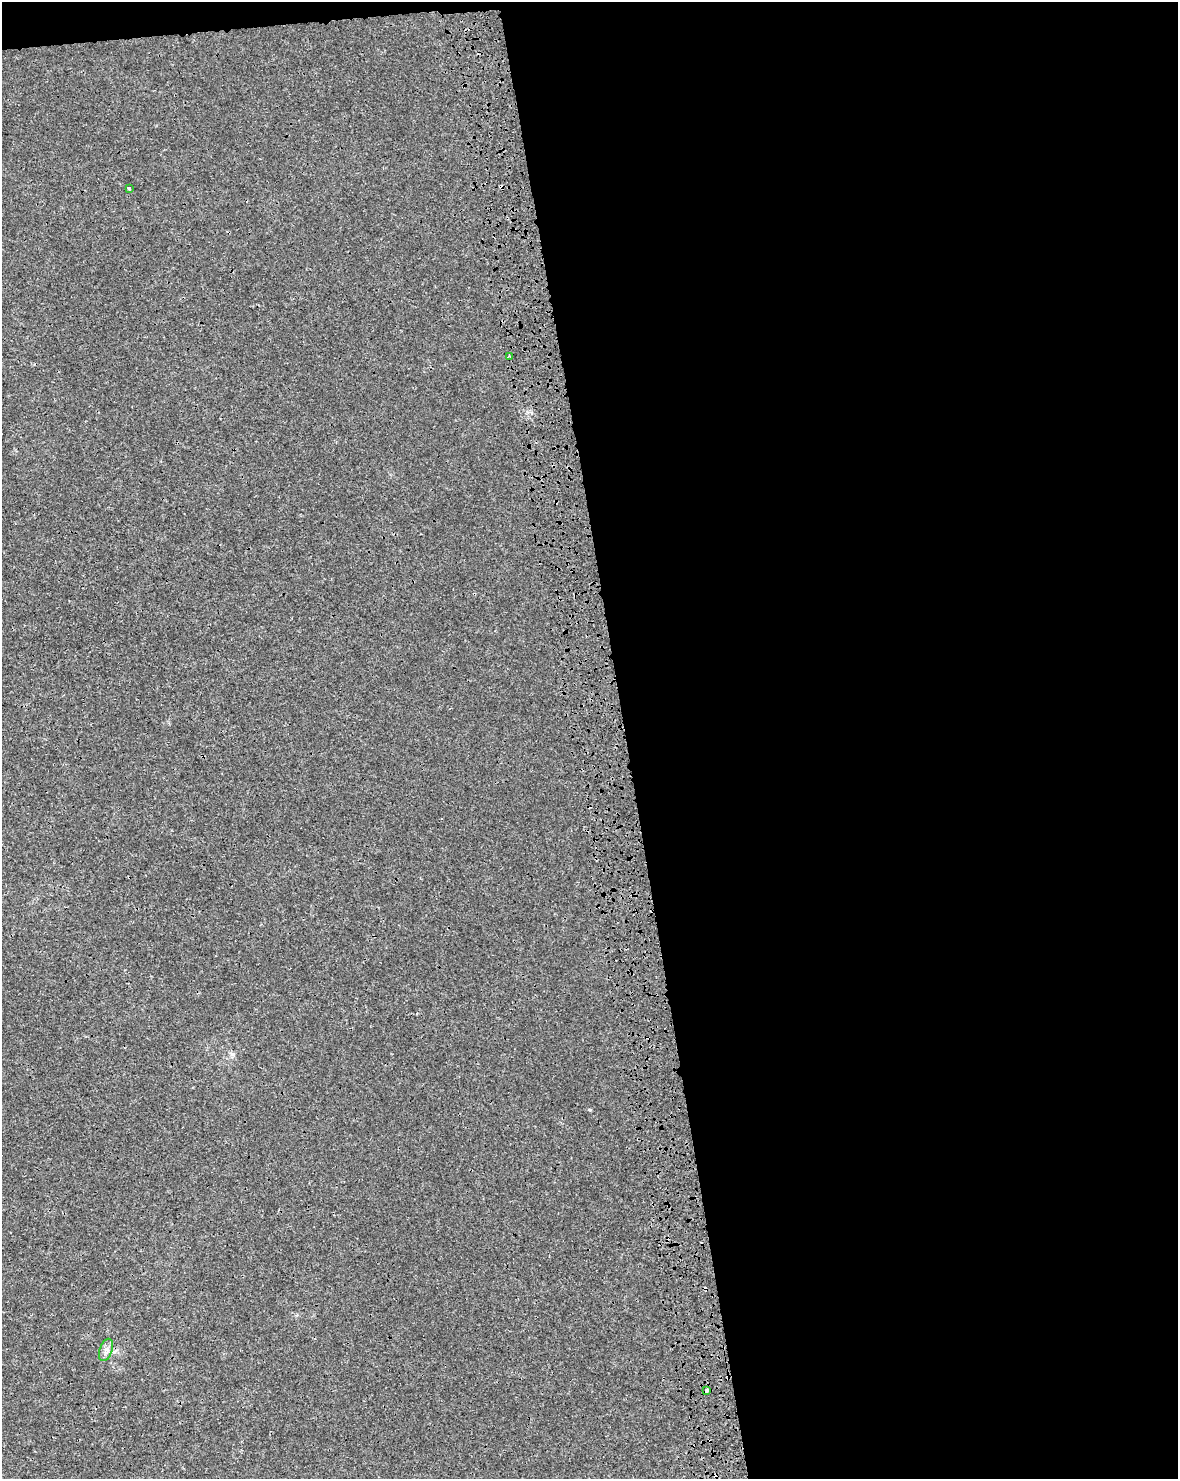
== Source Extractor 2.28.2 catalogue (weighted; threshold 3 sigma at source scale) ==
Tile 4 of 4 x 3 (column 4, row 1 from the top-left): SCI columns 3650-4825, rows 3002-4478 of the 4950 x 4571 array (HDU 1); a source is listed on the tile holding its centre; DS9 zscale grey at full resolution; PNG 1180 x 1481 px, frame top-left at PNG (2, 2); each listed source drawn as its Kron ellipse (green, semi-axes under 4 px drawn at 4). Shown black and unused: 48% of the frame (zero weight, under 3 of 4 exposures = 7% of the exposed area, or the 3 px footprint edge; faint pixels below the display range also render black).
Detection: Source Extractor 2.28.2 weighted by HDU 2 'WHT'; one run over the whole footprint, this tile lists its part. Background 1.67e-04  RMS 0.0017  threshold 0.00749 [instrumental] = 3 sigma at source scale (4.5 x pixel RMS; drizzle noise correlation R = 1.50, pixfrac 1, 0.0396/0.0396 arcsec/px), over >= 5 px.
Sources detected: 6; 2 cosmic-ray / hot-pixel residue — neither listed nor drawn; the other 4 listed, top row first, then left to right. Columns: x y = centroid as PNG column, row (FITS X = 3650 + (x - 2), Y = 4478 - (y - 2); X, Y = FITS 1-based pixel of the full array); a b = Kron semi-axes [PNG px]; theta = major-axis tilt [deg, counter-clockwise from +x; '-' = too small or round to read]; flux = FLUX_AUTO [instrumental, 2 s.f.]
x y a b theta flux
129 188 3 3 - 0.81
510 356 3 2 - 0.28
106 1350 11 6 70 0.74
707 1390 4 3 - 0.73